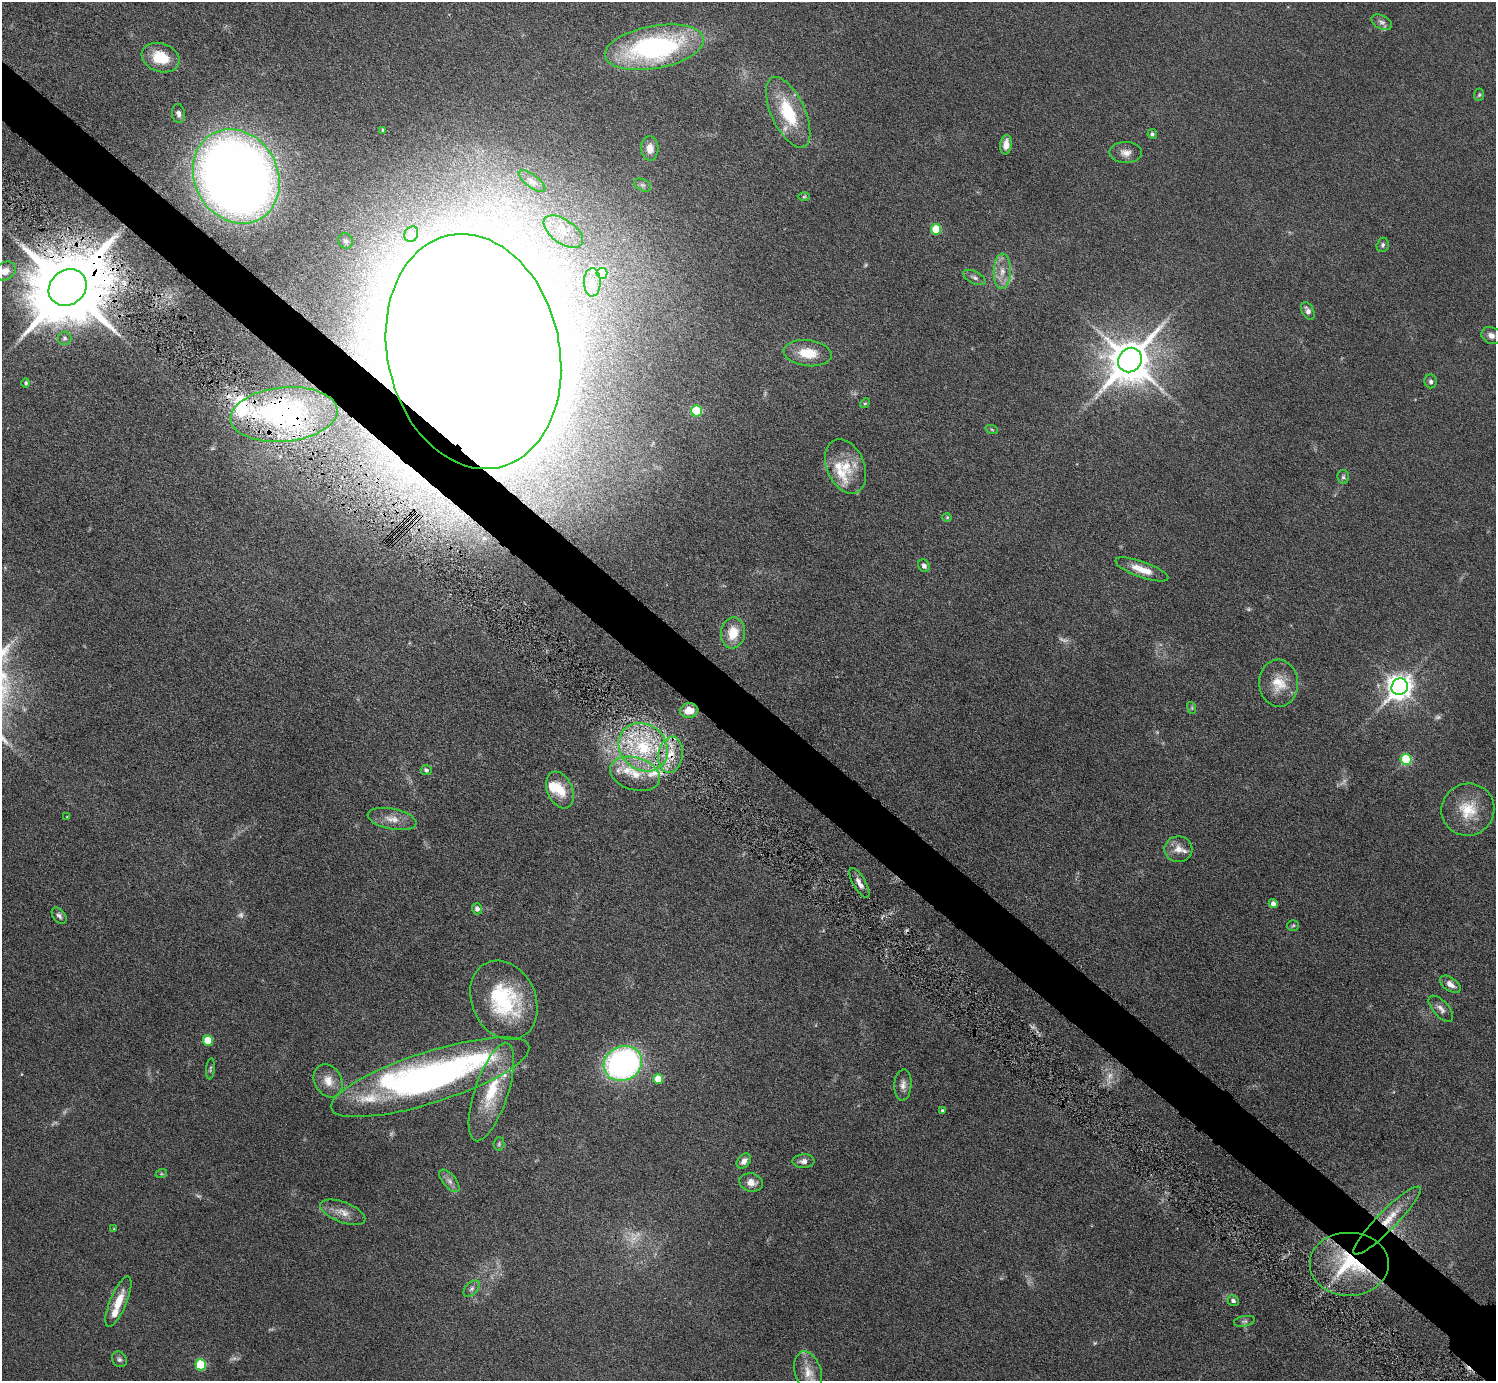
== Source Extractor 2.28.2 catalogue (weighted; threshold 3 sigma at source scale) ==
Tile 11 of 4 x 4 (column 3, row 3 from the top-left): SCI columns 3099-4592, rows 1742-3120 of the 6098 x 6100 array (HDU 1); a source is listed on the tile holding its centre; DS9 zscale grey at full resolution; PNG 1498 x 1383 px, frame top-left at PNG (2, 2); each listed source drawn as its Kron ellipse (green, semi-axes under 4 px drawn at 4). Shown black and unused: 4% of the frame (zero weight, under 6 of 11 exposures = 5% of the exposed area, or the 3 px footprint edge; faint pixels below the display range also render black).
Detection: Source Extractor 2.28.2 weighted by HDU 2 'WHT'; one run over the whole footprint, this tile lists its part. Background 0.103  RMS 0.006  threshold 0.0246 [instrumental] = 3 sigma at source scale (4.09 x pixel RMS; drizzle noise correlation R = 1.36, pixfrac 0.8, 0.05/0.05 arcsec/px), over >= 5 px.
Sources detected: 127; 18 too faint to see at this stretch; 5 inside a brighter object's white glare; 1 cosmic-ray / hot-pixel residue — neither listed nor drawn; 11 inside a brighter listed object's ellipse — not listed separately; the other 92 listed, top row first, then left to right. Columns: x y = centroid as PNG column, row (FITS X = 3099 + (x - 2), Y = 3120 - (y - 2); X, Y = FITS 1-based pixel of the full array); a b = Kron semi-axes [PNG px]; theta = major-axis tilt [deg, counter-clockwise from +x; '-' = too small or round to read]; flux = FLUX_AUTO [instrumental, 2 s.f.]
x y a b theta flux
1382 22 11 6 -27 2.1
654 47 50 21 10 110
161 58 19 14 -19 16
1479 95 6 5 - 0.86
788 112 38 17 -65 28
178 113 9 6 -83 2.1
383 130 3 3 - 0.68
1152 134 5 5 - 1.1
1006 145 10 6 82 5
650 148 12 8 -86 5.7
1126 152 16 10 -1 4.2
236 176 49 41 -61 760
532 181 16 6 -38 2.8
642 185 9 6 -26 1.6
804 197 6 4 1 0.62
936 229 5 5 - 23
563 232 22 12 -35 9.9
411 234 8 6 60 1.7
345 241 8 7 - 1.6
1383 245 7 6 - 1.3
5 271 11 9 27 4.9
1002 271 18 8 88 6.1
602 273 5 5 - 22
974 277 12 6 -26 1.9
592 282 14 8 -88 4.3
68 287 20 17 37 7700
1308 311 9 6 -64 2.5
1491 335 10 8 -25 2.9
65 338 7 6 - 1.5
473 351 119 86 -77 7600
808 353 24 13 -6 14
1130 360 13 11 51 2100
1431 381 7 6 - 1.5
26 383 5 4 - 0.93
865 403 5 4 - 0.61
697 411 5 5 - 30
284 415 53 27 5 60
992 430 6 4 -20 0.72
846 466 28 19 -67 16
1343 477 7 6 - 1
947 517 4 4 - 0.53
924 566 7 5 -59 1.9
1142 569 28 8 -20 7.9
733 633 15 12 81 11
1279 683 23 19 -86 13
1400 687 8 8 - 570
1192 708 6 4 -73 0.73
689 711 9 7 6 7.6
643 747 26 22 -42 38
671 755 18 12 81 11
1406 759 5 5 - 41
426 770 5 5 - 1.4
635 774 25 16 -17 15
560 790 19 12 -66 11
1468 810 26 26 - 18
67 817 4 2 - 0.3
392 819 25 10 -11 6.7
1178 849 14 13 - 5.3
859 883 17 6 -60 3.5
1273 903 5 4 - 2.5
477 909 5 5 - 2.4
59 916 9 6 -53 1.7
1293 925 6 5 - 0.84
1450 984 11 6 -35 3.5
504 1000 41 32 -65 49
1441 1009 16 7 -48 3.1
208 1041 5 5 - 16
623 1063 19 17 25 150
210 1069 10 3 84 0.91
430 1077 104 25 18 230
658 1079 5 5 - 9.1
328 1081 17 13 -59 7.2
903 1085 15 8 87 3.3
491 1092 51 16 72 27
942 1111 4 3 - 0.99
499 1144 7 5 87 0.91
744 1161 8 6 49 2.9
803 1161 11 7 4 2.5
161 1174 6 4 18 0.69
449 1181 14 6 -49 2.6
751 1183 12 9 -13 4.1
343 1212 24 10 -21 6.1
1387 1220 46 9 45 14
114 1229 4 3 - 0.42
1349 1264 40 31 0 43
472 1289 10 6 45 1.8
1233 1301 6 5 - 1.8
118 1302 27 8 67 9.9
1244 1321 10 5 10 1.2
119 1359 8 6 -53 1.5
201 1365 5 5 - 36
808 1372 21 13 -73 8.1
Overlapping masked pixels (flux is a lower limit): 7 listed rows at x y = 68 287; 473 351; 284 415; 689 711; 671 755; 1387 1220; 1349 1264
Isophote crosses this tile's border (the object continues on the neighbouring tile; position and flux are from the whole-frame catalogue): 1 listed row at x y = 5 271